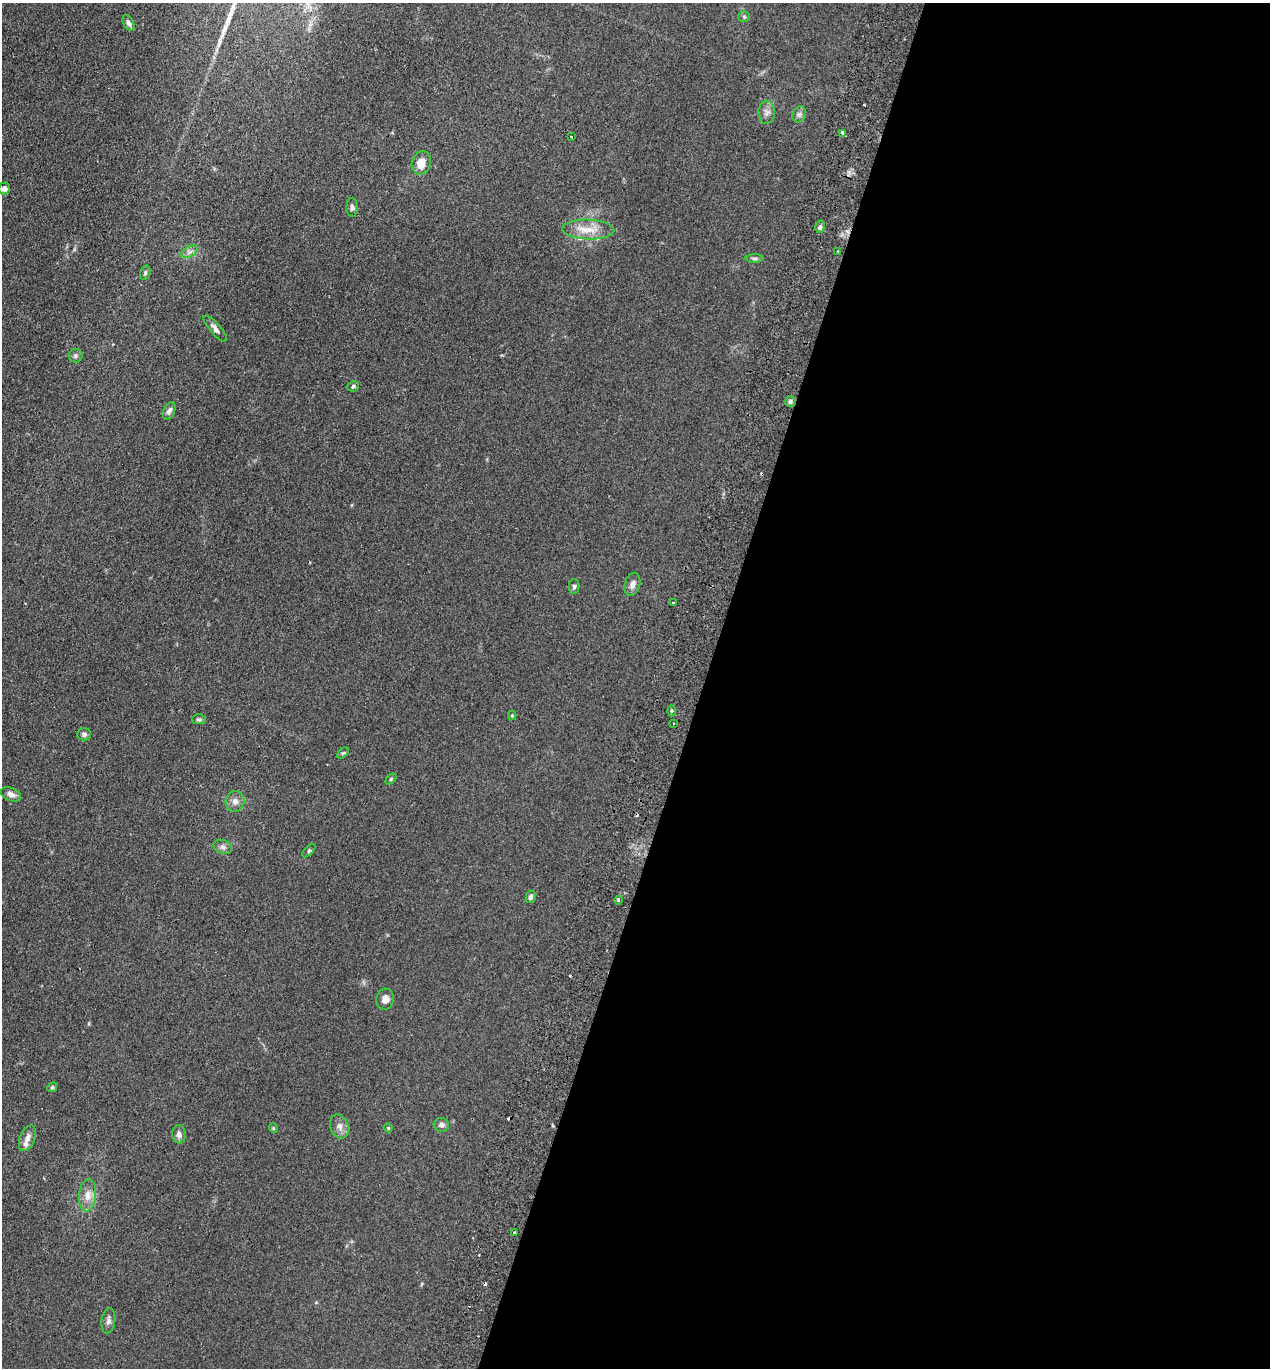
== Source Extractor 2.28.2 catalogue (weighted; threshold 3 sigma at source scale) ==
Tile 12 of 4 x 4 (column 4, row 3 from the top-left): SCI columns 3999-5266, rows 1390-2755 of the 5589 x 5512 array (HDU 1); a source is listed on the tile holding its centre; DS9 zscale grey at full resolution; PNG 1272 x 1370 px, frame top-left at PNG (2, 3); each listed source drawn as its Kron ellipse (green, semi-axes under 4 px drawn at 4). Shown black and unused: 45% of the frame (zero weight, under 2 of 3 exposures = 3% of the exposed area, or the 3 px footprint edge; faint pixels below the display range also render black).
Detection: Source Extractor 2.28.2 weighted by HDU 2 'WHT'; one run over the whole footprint, this tile lists its part. Background 0.0961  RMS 0.01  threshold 0.0459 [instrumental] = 3 sigma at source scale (4.5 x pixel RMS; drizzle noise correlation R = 1.50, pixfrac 1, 0.05/0.05 arcsec/px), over >= 5 px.
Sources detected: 57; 7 cosmic-ray / hot-pixel residue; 1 long thin detection or spike segment (spike, bleed or trail) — neither listed nor drawn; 2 inside a brighter listed object's ellipse — not listed separately; the other 47 listed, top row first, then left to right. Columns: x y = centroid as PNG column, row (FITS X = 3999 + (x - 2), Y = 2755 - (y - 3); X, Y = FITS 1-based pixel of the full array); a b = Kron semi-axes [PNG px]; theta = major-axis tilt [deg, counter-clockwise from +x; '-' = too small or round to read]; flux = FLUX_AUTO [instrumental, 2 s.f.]
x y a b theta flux
744 17 5 5 - 1.7
129 23 8 5 -63 3.3
767 112 11 8 -90 4.8
799 114 8 6 68 3.2
842 133 3 3 - 20
571 137 3 2 - 1.2
421 163 12 9 73 12
4 189 6 5 - 3.7
352 207 9 5 89 2.6
820 227 6 5 - 2.6
588 230 26 10 -2 16
838 251 3 2 - 1.7
189 252 9 5 31 3.5
755 258 9 4 0 2.1
145 273 7 5 75 1.8
215 329 16 5 -49 4.6
76 356 7 7 - 2.4
353 386 6 5 - 2
790 401 5 5 - 2.3
169 411 9 5 64 3.4
632 584 12 7 73 5.3
574 586 7 5 90 1.9
674 603 3 3 - 5.6
671 711 5 3 - 1.3
512 716 4 4 - 0.98
199 719 7 5 1 1.9
673 724 3 3 - 1.5
84 734 7 6 - 2.7
343 753 7 4 42 1.4
391 779 6 4 46 1.3
11 794 10 6 -22 5.1
235 801 10 9 - 5.7
223 847 9 6 -21 3.5
309 851 8 3 45 1.3
530 897 6 5 - 3.4
619 900 4 2 - 1
385 999 10 9 - 5.5
52 1087 5 4 - 1.5
441 1125 7 7 - 3.3
339 1126 12 9 -70 6
273 1128 5 4 - 1.1
388 1128 4 4 - 1
179 1134 9 7 -85 4.2
27 1138 13 7 68 6.1
87 1195 16 8 83 9.1
515 1233 3 3 - 9.6
108 1321 13 7 82 3.8